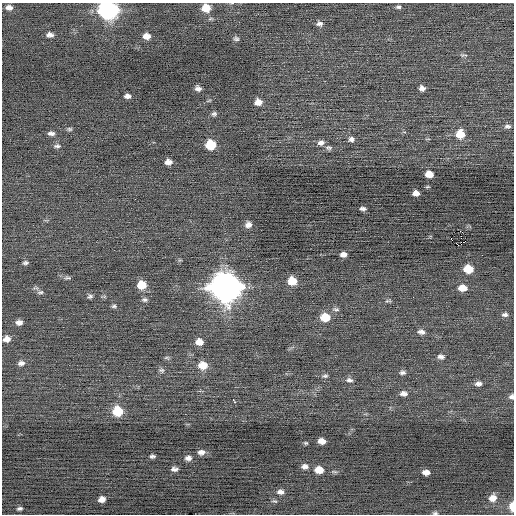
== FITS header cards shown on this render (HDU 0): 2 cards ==
NAXIS1  =                  512 / Axis length
NAXIS2  =                  512 / Axis length

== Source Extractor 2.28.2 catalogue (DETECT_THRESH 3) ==
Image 512 x 512 px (HDU 0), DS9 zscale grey, 1 PNG px = 1 image px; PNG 516 x 516 px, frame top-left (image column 1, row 512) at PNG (2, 3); no overlay
Background -0.0221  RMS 0.75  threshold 2.24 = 3 sigma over >= 5 px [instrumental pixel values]
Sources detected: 82; all 82 listed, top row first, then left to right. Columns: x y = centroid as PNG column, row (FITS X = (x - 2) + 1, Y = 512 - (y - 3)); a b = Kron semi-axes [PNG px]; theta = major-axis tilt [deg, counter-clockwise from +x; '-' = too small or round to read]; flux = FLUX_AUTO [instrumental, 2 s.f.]
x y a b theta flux
9 7 9 6 -11 210
398 7 6 5 - 99
206 8 8 7 - 770
108 10 10 9 - 18000
319 24 8 6 -10 180
50 35 7 5 -7 200
147 36 7 5 -1 340
236 39 8 6 -16 110
463 55 11 3 5 78
198 88 6 5 - 190
422 88 6 5 - 210
127 96 6 4 2 190
258 102 7 6 - 400
214 114 6 6 - 110
507 126 9 6 3 150
69 129 7 5 -1 84
51 133 8 5 2 160
460 134 9 9 - 810
351 139 7 7 - 170
321 143 9 7 13 210
211 145 7 7 - 1500
57 146 9 5 2 130
329 148 9 6 -4 130
168 162 7 5 9 260
429 174 7 6 - 510
416 193 6 5 - 270
363 209 5 3 - 130
248 225 6 6 - 260
461 236 2 2 - 25
451 239 3 2 - 480
459 245 5 3 - 470
343 254 6 5 - 240
482 255 2 2 - 25
25 263 7 5 1 100
468 269 8 6 -8 970
67 278 9 4 6 110
292 281 8 7 - 810
142 285 8 7 - 900
225 287 12 11 - 77000
36 288 10 3 -10 80
462 288 8 6 -3 490
40 292 9 5 7 110
90 296 7 5 23 120
413 297 2 2 - 31
145 300 8 5 -1 120
388 301 9 3 1 84
114 306 7 5 1 95
336 309 10 5 -5 110
505 314 8 6 -2 150
325 317 9 7 -5 1000
19 322 7 6 - 250
421 332 9 6 -5 200
7 339 8 7 - 290
199 342 8 7 - 420
441 357 9 6 -7 170
167 358 7 4 -8 84
21 363 8 6 9 200
203 365 9 8 - 770
161 370 8 5 -19 120
402 372 8 5 1 130
325 376 8 5 1 97
349 380 9 6 -10 160
478 384 9 6 2 190
403 393 8 6 1 230
511 397 6 6 - 140
234 401 5 3 - 830
118 411 9 8 - 1400
322 441 7 5 -8 360
306 443 5 4 - 62
201 452 8 6 4 230
152 456 5 4 - 120
188 458 8 6 3 190
305 466 8 6 0 190
174 469 7 5 -1 170
319 470 8 6 -7 630
426 472 7 4 -4 310
280 492 8 6 -6 200
493 498 9 8 - 430
102 499 6 5 - 280
512 506 9 5 -88 500
19 508 6 4 1 110
435 513 7 4 -8 86
At the frame edge (FLAGS 8, measured only in part): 5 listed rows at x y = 206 8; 108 10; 511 397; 512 506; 435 513